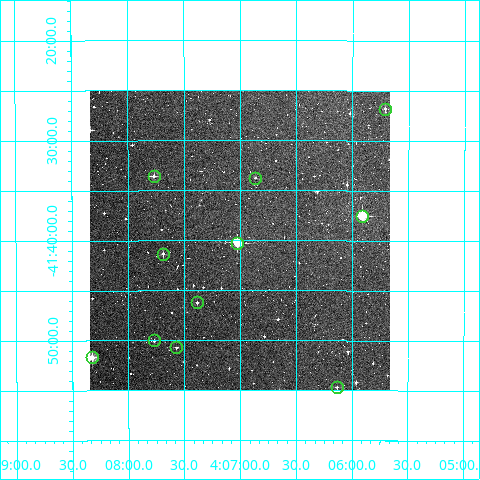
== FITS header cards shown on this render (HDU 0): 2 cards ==
NAXIS1  =                  300
NAXIS2  =                  300

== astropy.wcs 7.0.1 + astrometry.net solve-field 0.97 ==
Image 300 x 300 px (HDU 0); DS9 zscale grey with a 90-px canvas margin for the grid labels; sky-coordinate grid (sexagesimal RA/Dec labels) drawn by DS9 from the SOLVED WCS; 11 Tycho-2 reference stars matched to detected sources circled (green)
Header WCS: RA---TAN/DEC--TAN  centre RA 04:07:00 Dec -41:40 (61.75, -41.67 deg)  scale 6 arcsec/px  FOV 30.0' x 30.0'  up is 0 deg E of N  parity normal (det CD < 0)
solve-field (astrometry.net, Tycho-2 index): VERIFIED the header's WCS against the Tycho-2 star catalogue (verified at 2 index scales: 10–11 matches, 0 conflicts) and refined it, rather than solving blind
Solved WCS: RA---TAN-SIP/DEC--TAN-SIP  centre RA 04:07:00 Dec -41:40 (61.75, -41.67 deg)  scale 6 arcsec/px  FOV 30.0' x 30.0'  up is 0 deg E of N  parity normal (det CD < 0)
The solver's refit moves the header's centre by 2.8 arcsec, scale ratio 0.9992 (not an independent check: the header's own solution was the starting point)
Tycho-2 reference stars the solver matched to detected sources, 11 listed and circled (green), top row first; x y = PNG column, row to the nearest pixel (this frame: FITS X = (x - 90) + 1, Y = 300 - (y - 91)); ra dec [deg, ICRS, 3 dp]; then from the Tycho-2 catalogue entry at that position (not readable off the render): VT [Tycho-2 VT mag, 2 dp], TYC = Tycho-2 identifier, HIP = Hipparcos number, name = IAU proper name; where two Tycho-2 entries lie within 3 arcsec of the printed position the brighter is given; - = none
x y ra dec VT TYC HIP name
385 109 61.427 -41.447 11.49 7580-906-1 - -
154 176 61.942 -41.559 11.02 7580-1069-1 - -
255 178 61.716 -41.562 12.02 7580-1105-1 - -
362 216 61.478 -41.626 9.00 7580-549-1 - -
237 243 61.757 -41.670 9.27 7580-69-1 - -
163 254 61.922 -41.689 11.85 7580-195-1 - -
197 302 61.847 -41.770 11.93 7580-439-1 - -
154 340 61.942 -41.834 12.20 7580-291-1 - -
176 347 61.893 -41.845 11.63 7580-183-1 - -
92 357 62.081 -41.861 9.42 7580-759-1 - -
337 387 61.534 -41.911 12.39 7580-635-1 - -